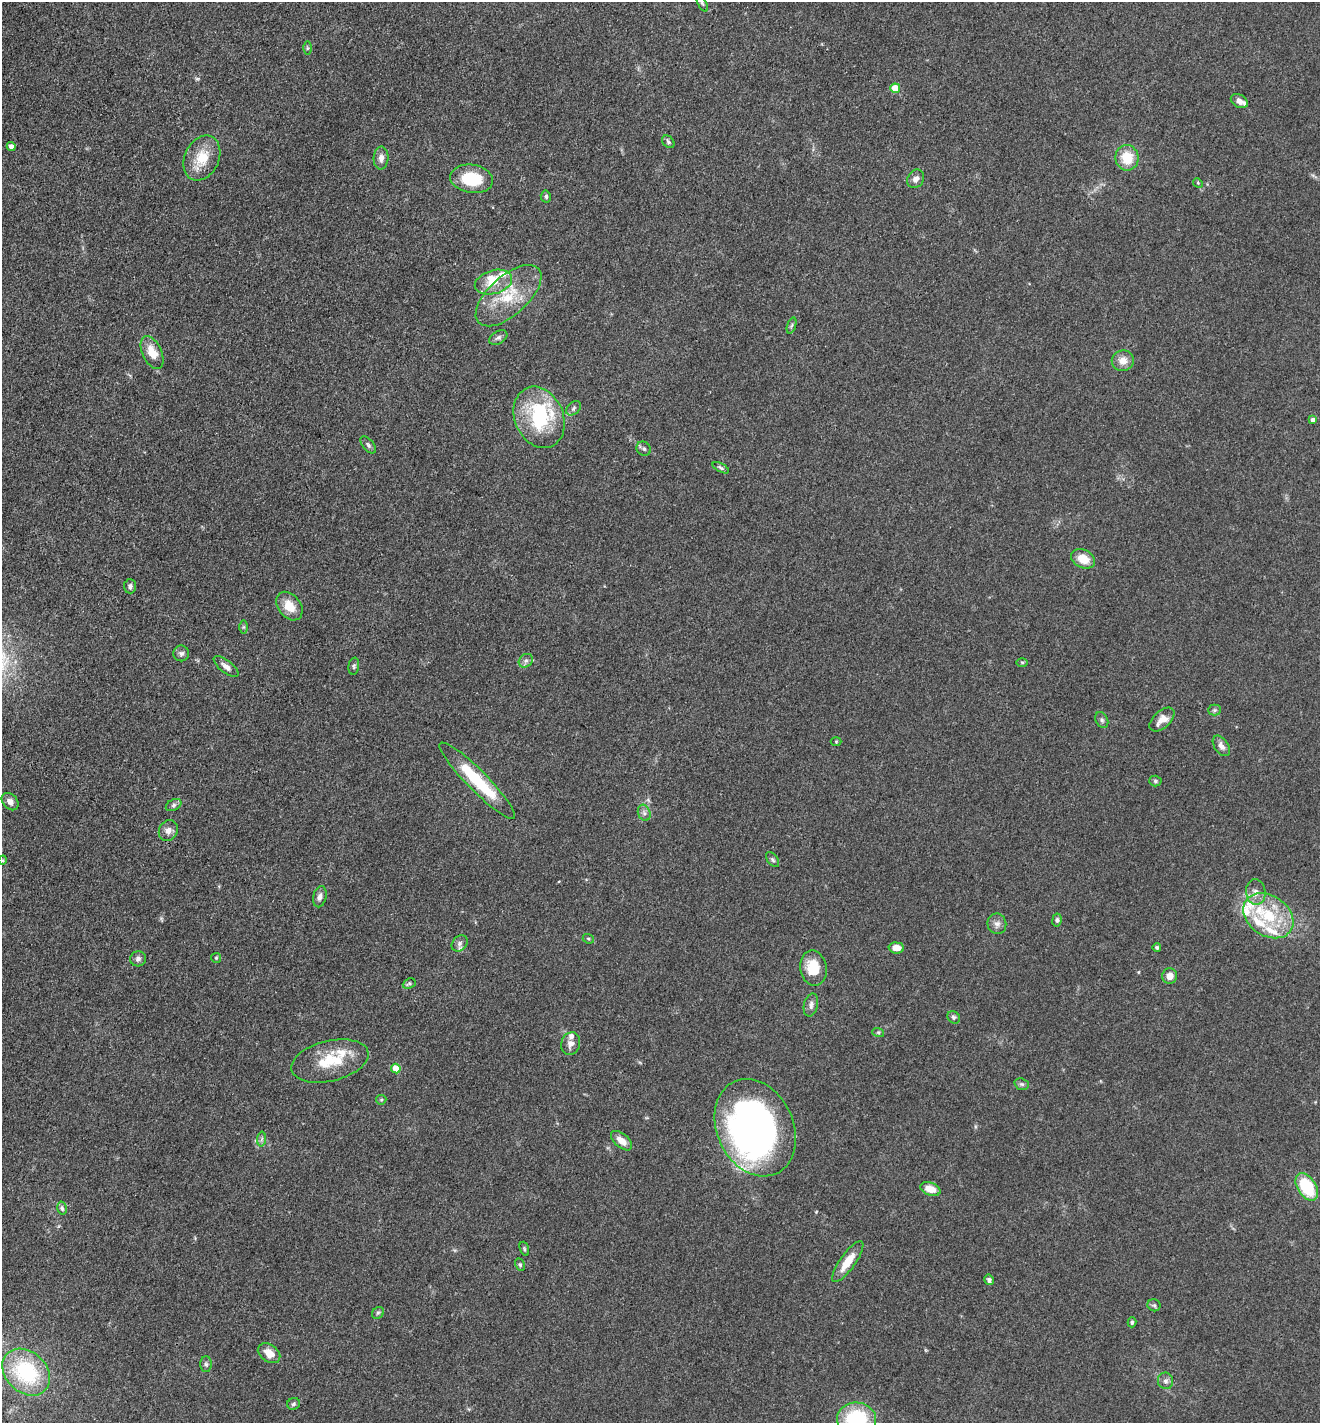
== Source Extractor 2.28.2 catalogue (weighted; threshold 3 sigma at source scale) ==
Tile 11 of 4 x 4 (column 3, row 3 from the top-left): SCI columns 2916-4233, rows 1423-2843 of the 5694 x 5685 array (HDU 1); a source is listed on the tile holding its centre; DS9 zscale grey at full resolution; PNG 1322 x 1425 px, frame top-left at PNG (2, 2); each listed source drawn as its Kron ellipse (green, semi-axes under 4 px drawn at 4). Shown black and unused: <1% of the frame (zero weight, under 3 of 4 exposures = <1% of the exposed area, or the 3 px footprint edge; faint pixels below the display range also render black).
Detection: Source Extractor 2.28.2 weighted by HDU 2 'WHT'; one run over the whole footprint, this tile lists its part. Background 0.083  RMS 0.0063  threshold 0.0283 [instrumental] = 3 sigma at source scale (4.5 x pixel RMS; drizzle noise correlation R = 1.50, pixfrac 1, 0.05/0.05 arcsec/px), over >= 5 px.
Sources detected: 102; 2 inside a brighter object's white glare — neither listed nor drawn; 12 inside a brighter listed object's ellipse — not listed separately; the other 88 listed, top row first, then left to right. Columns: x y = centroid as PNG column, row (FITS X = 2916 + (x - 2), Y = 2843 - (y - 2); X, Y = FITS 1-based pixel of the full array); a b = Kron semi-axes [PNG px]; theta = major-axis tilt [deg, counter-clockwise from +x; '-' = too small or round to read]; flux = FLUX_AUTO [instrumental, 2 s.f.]
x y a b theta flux
702 3 10 4 -64 1.4
307 48 6 4 89 0.89
895 88 5 4 - 16
1239 101 9 6 -29 3.6
668 142 7 5 -47 1.4
11 146 4 4 - 3.4
202 158 23 17 65 17
381 158 11 7 87 3.7
1127 158 13 11 -81 15
472 179 21 14 -8 25
916 179 10 8 58 3.1
1198 183 5 4 - 0.71
546 196 6 5 - 1.3
493 282 19 11 16 12
509 296 40 19 42 27
792 325 8 3 71 1
498 338 10 6 31 1.9
152 352 17 9 -66 11
1123 361 11 10 - 6.6
573 408 8 6 43 1.5
539 417 32 24 -67 46
1313 420 4 4 - 3.2
368 445 10 5 -50 1.6
644 449 7 6 - 1.6
721 468 9 4 -27 1.4
1083 559 12 9 -26 9.9
130 586 7 6 - 2.1
289 606 16 11 -52 10
243 627 6 4 90 1.1
181 653 8 8 - 2.1
526 661 7 6 - 2.2
1022 662 6 4 0 0.73
354 666 8 5 82 1.3
226 667 15 6 -38 3.7
1215 710 6 5 - 1.3
1162 719 15 8 42 6.3
1102 720 8 6 -63 1.6
836 741 5 3 - 0.62
1221 746 11 7 -55 3.4
477 781 52 10 -45 39
1155 781 6 5 - 1.1
10 802 10 7 -47 3.5
174 805 8 5 27 1.5
644 813 8 6 -69 2.2
168 830 11 9 59 3.9
3 860 5 3 - 0.6
773 860 9 5 -54 1.3
1256 892 13 10 -84 4.7
320 897 11 6 76 2.8
1268 916 27 20 -34 32
1057 920 6 4 82 1.3
997 924 10 9 - 3.2
588 939 6 4 -21 0.88
460 943 9 7 48 2.1
1157 947 4 4 - 0.9
896 948 8 5 -4 6
216 958 5 5 - 0.8
138 959 8 7 - 2.2
813 968 18 13 -80 16
1170 976 7 7 - 5
409 984 7 5 22 1.1
811 1005 11 7 76 2.9
954 1017 7 5 -42 1.3
878 1032 6 4 -18 0.91
571 1044 11 9 70 4
330 1061 39 20 14 25
396 1069 5 4 - 14
1022 1084 7 5 -20 1.3
381 1100 5 5 - 0.74
755 1128 50 38 -65 320
262 1139 7 4 88 1.5
621 1141 12 7 -40 6.3
1307 1187 15 9 -58 32
930 1189 10 6 -19 8.2
62 1208 7 5 -77 1.5
524 1249 7 4 -71 1
848 1262 24 7 55 12
520 1265 6 4 -64 1
989 1280 5 5 - 1.7
1154 1305 6 6 - 1.2
378 1313 6 5 - 1.2
1132 1322 5 3 - 0.83
269 1353 12 8 -35 7.3
206 1364 8 5 -89 1.6
26 1372 26 20 -43 60
1165 1381 8 7 - 2.3
294 1404 6 5 - 1.4
857 1419 19 16 -4 49
Isophote crosses this tile's border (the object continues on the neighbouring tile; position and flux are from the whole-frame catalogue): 2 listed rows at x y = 702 3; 857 1419